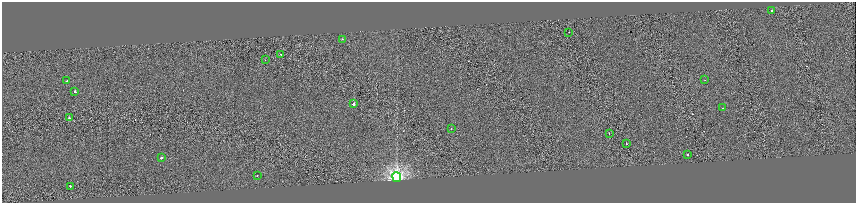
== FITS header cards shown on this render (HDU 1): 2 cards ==
NAXIS1  =                 1708
NAXIS2  =                  402

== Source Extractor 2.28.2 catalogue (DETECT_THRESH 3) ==
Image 1708 x 402 px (HDU 1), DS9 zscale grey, zoomed out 1/2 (1 PNG px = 2 x 2 image px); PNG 858 x 205 px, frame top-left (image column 1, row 402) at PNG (2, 2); each listed source drawn as its Kron ellipse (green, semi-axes under 4 px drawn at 4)
Background 0.0108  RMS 0.7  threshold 2.11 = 3 sigma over >= 5 px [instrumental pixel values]
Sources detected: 27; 8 cannot appear on this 1/2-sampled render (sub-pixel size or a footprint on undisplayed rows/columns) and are neither listed nor drawn; the other 19 listed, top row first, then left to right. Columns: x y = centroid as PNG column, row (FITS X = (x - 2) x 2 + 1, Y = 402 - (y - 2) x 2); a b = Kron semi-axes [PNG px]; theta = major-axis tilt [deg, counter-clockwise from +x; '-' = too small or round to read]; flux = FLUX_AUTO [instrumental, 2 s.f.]
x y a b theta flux
772 10 2 2 - 1100
569 32 2 1 - 260
342 39 2 2 - 240
281 54 2 1 - 200
265 60 2 1 - 220
705 80 2 2 - 220
67 81 2 2 - 730
75 92 2 2 - 640
354 104 2 2 - 2400
723 108 2 2 - 320
69 118 2 2 - 1000
451 129 2 2 - 190
609 134 2 1 - 380
626 143 2 1 - 320
688 154 2 2 - 610
161 158 2 2 - 2200
257 176 2 2 - 280
397 177 5 4 - 43000
70 186 3 2 - 740
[8 sub-pixel or undisplayed-footprint detections neither listed nor drawn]